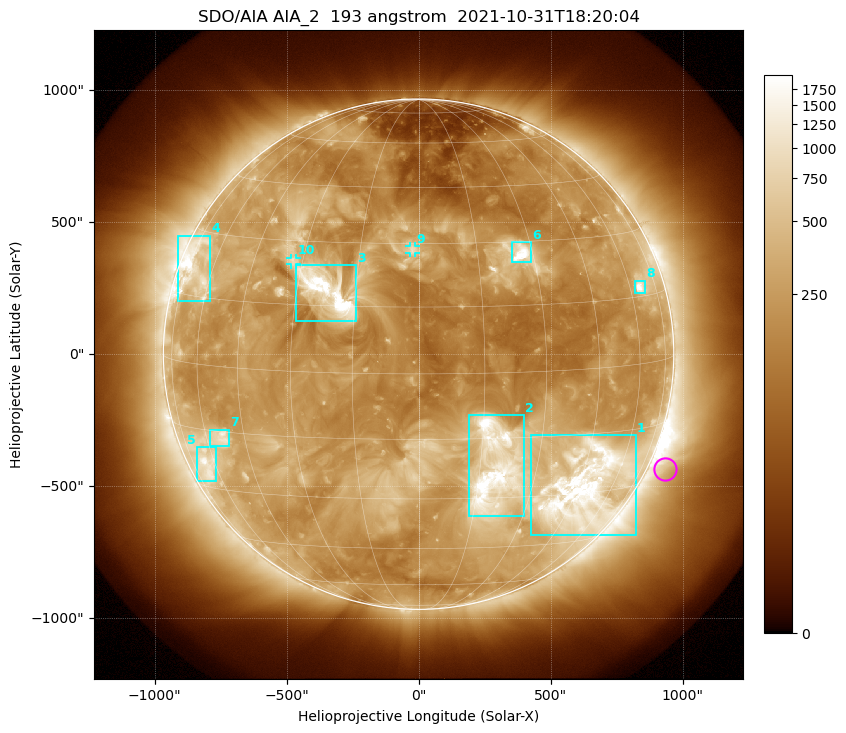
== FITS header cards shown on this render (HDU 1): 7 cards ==
TELESCOP= 'SDO/AIA '           / For AIA: SDO/AIA
INSTRUME= 'AIA_2   '           / For AIA: AIA_ATA1, AIA_ATA2, AIA_ATA3 or AIA_AT
WAVELNTH=                  193 / [angstrom] Wavelength
WAVEUNIT= 'angstrom'           / Wavelength unit: angstrom
DATE-OBS= '2021-10-31T18:20:04.846' / [ISO] Date when observation started; ISO 8
CTYPE1  = 'HPLN-TAN'           / CTYPE1: HPLN
CTYPE2  = 'HPLT-TAN'           / CTYPE2: HPLT

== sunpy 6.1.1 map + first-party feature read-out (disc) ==
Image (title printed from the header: SDO/AIA AIA_2  193 angstrom  2021-10-31T18:20:04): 1024 x 1024 px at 2.4 arcsec/px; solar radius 967 arcsec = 403 px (full disc in frame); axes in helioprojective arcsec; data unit not stated in the header (colour bar unlabelled)
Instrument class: DISC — disc imager (sunpy class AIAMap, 193 A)
Bright regions (active regions / flare kernels): reference = the median radial profile (limb darkening/brightening removed); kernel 9 px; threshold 5 sigma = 513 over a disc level ~221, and >= 1.15x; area >= 12 px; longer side >= 10 px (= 24 arcsec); searched inside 0.97 R_sun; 10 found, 10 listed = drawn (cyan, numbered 1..; 2 of them under ~33 arcsec drawn as corner ticks so the feature stays visible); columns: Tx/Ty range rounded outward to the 5 arcsec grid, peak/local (2 s.f.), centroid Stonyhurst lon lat
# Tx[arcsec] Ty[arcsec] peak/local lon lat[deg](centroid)
1 425..825 -685..-305 22 +47 -28
2 190..400 -615..-230 13 +19 -23
3 -465..-235 125..335 15 -22 +18
4 -915..-790 200..450 8.9 -70 +21
5 -840..-765 -485..-350 5.9 -65 -24
6 350..430 350..425 11 +27 +27
7 -795..-715 -350..-285 5.6 -54 -17
8 815..860 230..280 9.3 +65 +17
9 -35..-10 385..410 3.8 -2 +28
10 -485..-460 340..365 3.5 -33 +25
Off-limb structures (1.02-1.3 R_sun): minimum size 162 px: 7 found; the strongest spans PA ~215..270 deg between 1.02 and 1.3 R_sun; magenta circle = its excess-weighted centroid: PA ~245 deg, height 1.07 R_sun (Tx ~935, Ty ~-435 arcsec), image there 1.5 x the reference